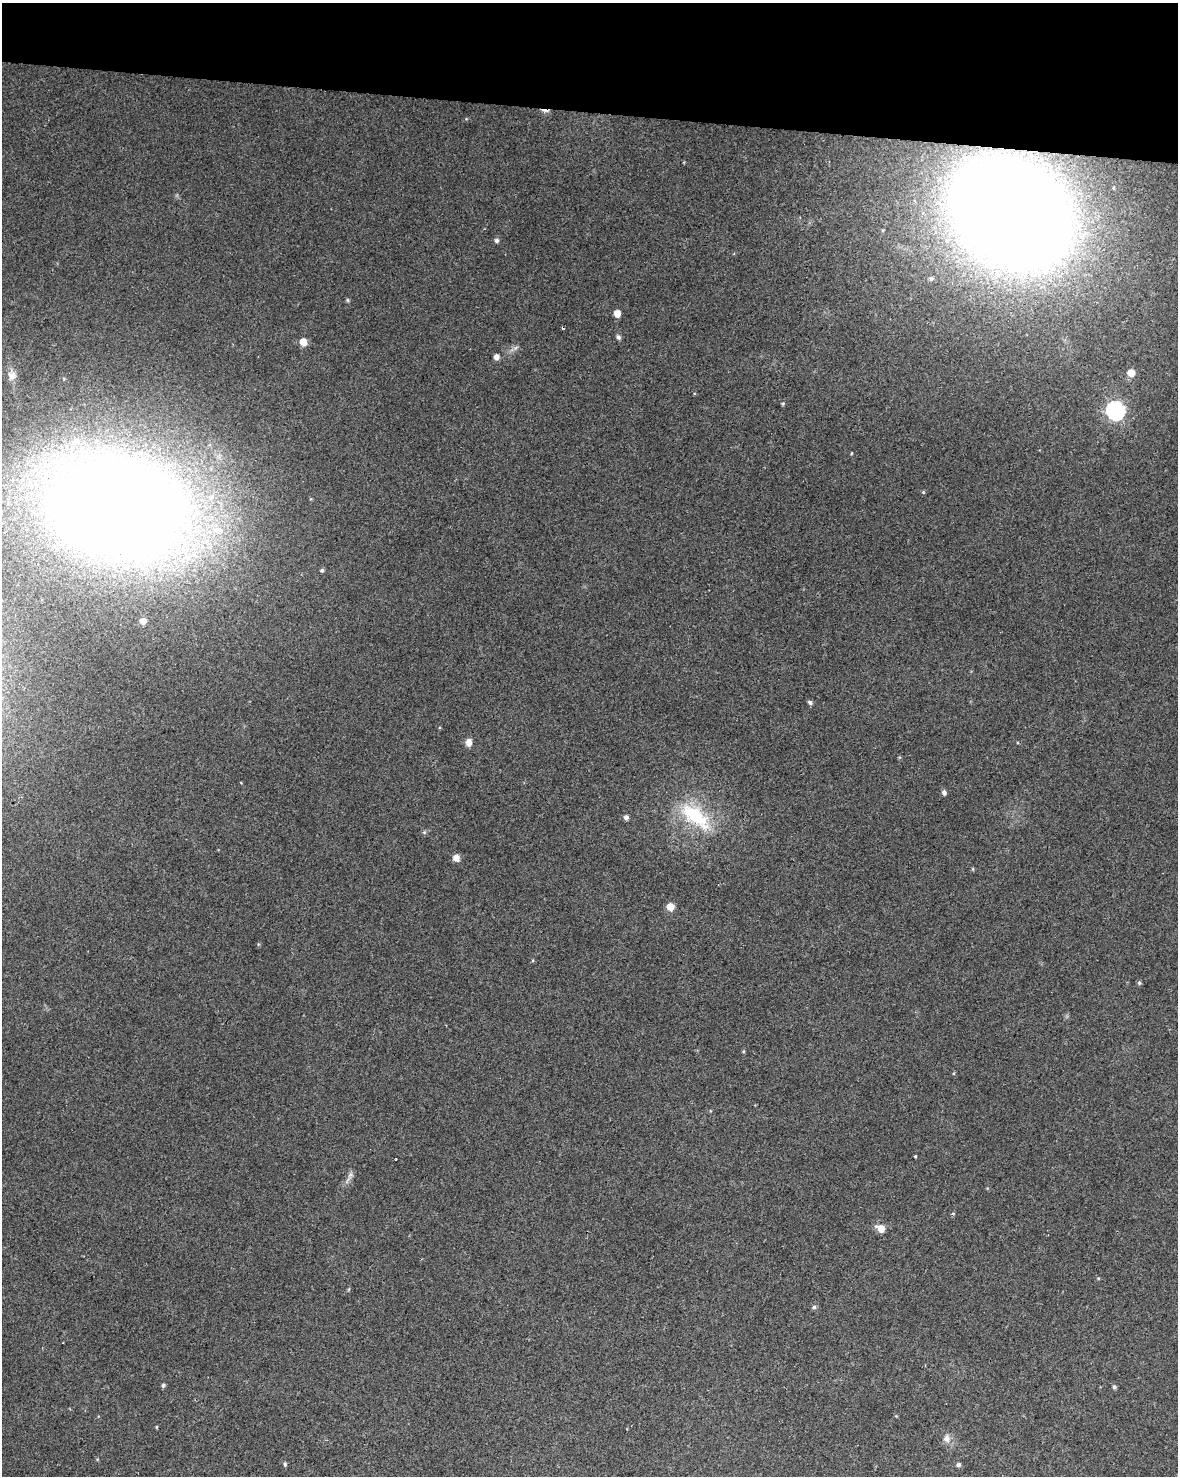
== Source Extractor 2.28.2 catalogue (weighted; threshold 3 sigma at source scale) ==
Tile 2 of 4 x 3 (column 2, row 1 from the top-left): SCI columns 1186-2361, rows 3234-4707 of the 4715 x 4936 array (HDU 1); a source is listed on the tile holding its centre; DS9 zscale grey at full resolution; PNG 1180 x 1478 px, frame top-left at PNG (2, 3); no overlay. Shown black and unused: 7% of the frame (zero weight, under 2 of 3 exposures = <1% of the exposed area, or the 3 px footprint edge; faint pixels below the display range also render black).
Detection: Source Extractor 2.28.2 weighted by HDU 2 'WHT'; one run over the whole footprint, this tile lists its part. Background 0.0562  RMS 0.0069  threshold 0.0308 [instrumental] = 3 sigma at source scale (4.5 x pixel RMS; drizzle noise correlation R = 1.50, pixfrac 1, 0.0396/0.0396 arcsec/px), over >= 5 px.
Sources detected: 42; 2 cosmic-ray / hot-pixel residue — not listed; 2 inside a brighter listed object's ellipse — not listed separately; the other 38 listed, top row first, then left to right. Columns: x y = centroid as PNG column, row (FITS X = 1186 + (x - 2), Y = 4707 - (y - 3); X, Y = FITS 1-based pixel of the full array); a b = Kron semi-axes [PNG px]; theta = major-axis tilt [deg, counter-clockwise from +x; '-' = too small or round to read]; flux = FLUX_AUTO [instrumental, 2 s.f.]
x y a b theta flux
1011 215 92 70 -36 1700
497 240 6 5 - 1.6
931 278 6 5 - 1.4
348 300 6 4 -89 0.89
617 313 6 6 - 5.4
618 337 6 6 - 1.8
303 342 8 7 - 6.2
515 348 8 5 31 1.8
496 357 6 5 - 3.6
1131 373 7 6 - 6.7
12 376 13 12 - 5
783 404 4 4 - 0.87
1116 410 8 8 - 180
118 507 128 84 -6 1300
322 570 5 4 - 1.2
143 621 6 5 - 3.8
810 702 6 5 - 1.7
469 742 7 6 - 5.3
944 792 6 5 - 2.1
695 816 45 20 -39 47
626 817 5 5 - 2.2
424 832 6 5 - 1.1
456 858 7 6 - 5
973 869 5 3 - 0.65
670 907 7 7 - 6.3
1139 983 6 5 - 1.2
915 1156 3 3 - 2.3
396 1159 2 2 - 0.58
350 1175 10 5 63 2.6
953 1214 5 3 - 0.66
881 1228 8 7 - 7.8
814 1307 6 5 - 1.4
163 1385 5 4 - 1.3
1114 1387 5 5 - 1.3
156 1427 5 3 - 0.61
946 1439 9 9 - 4.2
285 1464 5 4 - 1.1
958 1465 5 5 - 1.9